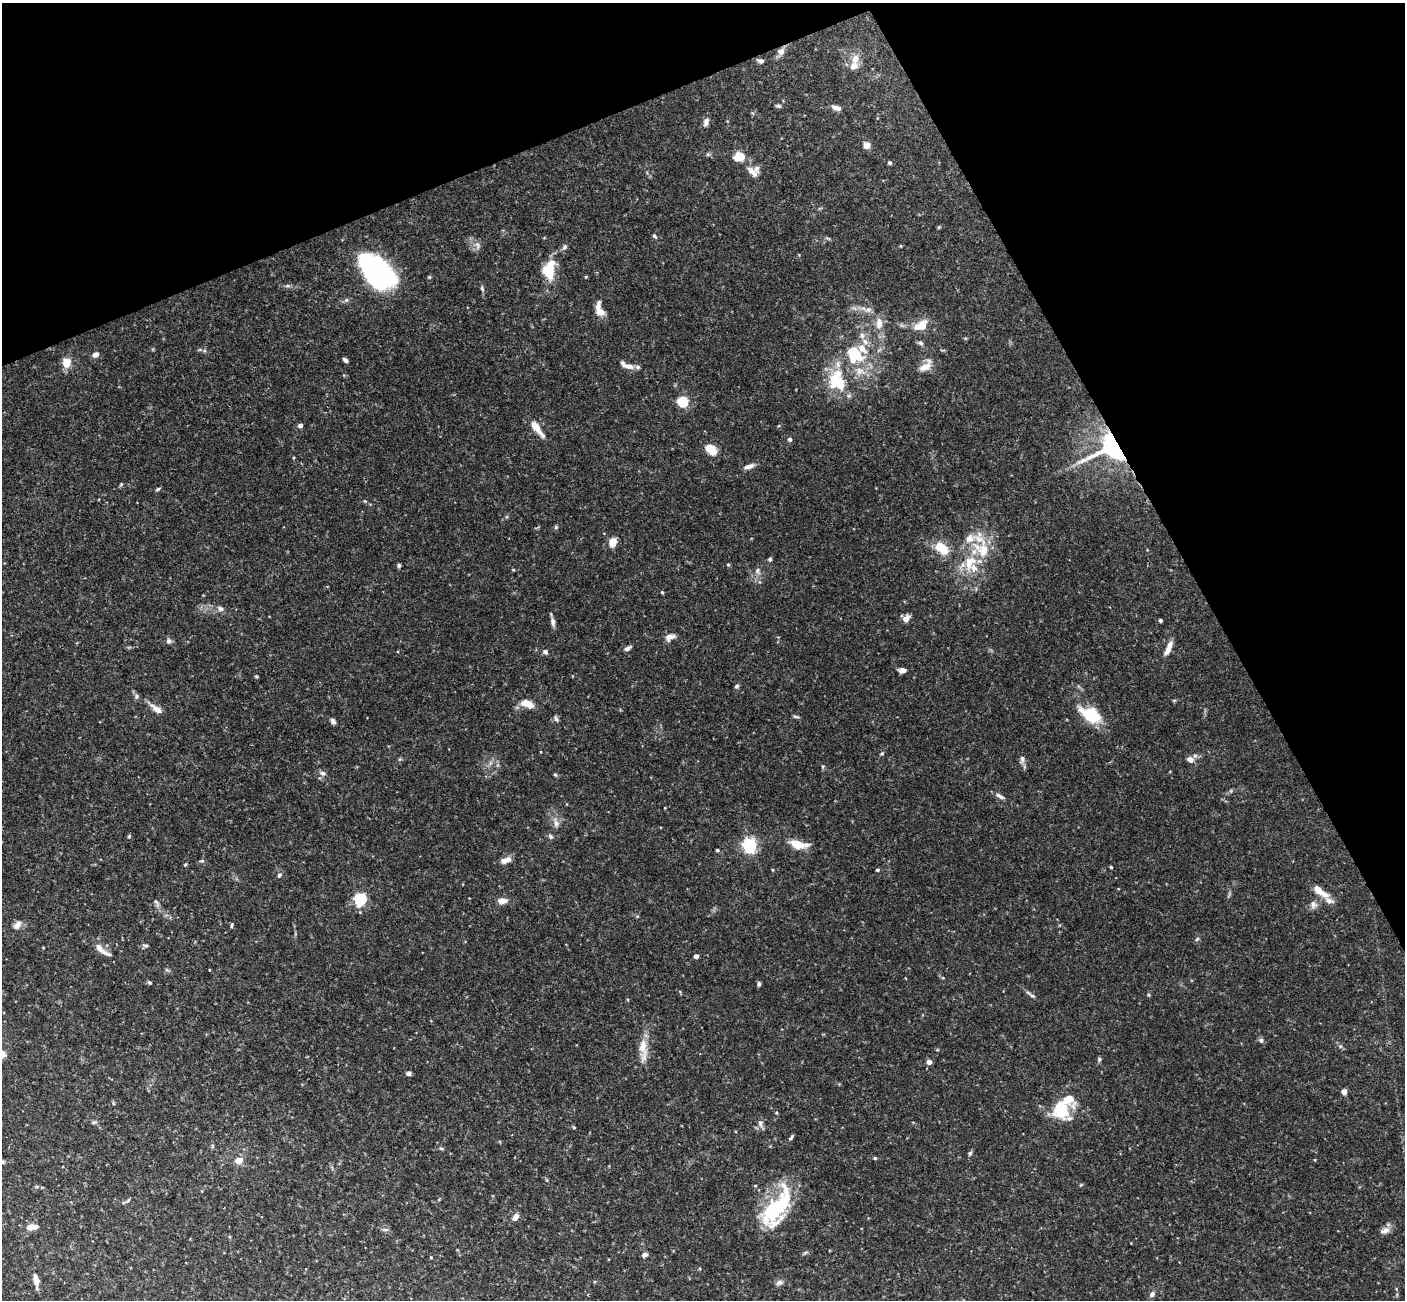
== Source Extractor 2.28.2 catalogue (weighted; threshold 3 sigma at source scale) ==
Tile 3 of 4 x 4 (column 3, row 1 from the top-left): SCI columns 2859-4261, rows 4073-5370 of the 5722 x 5686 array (HDU 1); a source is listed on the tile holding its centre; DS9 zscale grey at full resolution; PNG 1407 x 1302 px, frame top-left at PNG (2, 3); no overlay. Shown black and unused: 23% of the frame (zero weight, under 3 of 4 exposures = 6% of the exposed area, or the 3 px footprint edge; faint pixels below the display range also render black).
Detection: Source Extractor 2.28.2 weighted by HDU 2 'WHT'; one run over the whole footprint, this tile lists its part. Background 0.125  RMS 0.0031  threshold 0.0139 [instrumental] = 3 sigma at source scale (4.5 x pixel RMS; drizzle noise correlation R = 1.50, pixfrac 1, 0.05/0.05 arcsec/px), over >= 5 px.
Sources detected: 153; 16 inside a brighter listed object's ellipse — not listed separately; the other 137 listed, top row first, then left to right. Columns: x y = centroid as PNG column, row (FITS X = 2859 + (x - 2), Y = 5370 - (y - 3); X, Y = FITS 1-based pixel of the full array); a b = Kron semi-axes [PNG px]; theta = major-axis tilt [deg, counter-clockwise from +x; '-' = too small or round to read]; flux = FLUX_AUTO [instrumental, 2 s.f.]
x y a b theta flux
781 51 10 9 - 1.6
855 59 12 9 67 2.6
760 61 8 6 -14 0.93
778 106 7 5 -8 0.61
836 108 11 6 -15 1.6
706 122 12 7 67 1.3
867 145 7 7 - 2.1
708 154 6 4 18 0.46
739 157 9 7 19 7.6
889 163 5 4 - 0.57
752 172 20 7 -46 2.2
939 227 5 3 - 0.3
654 236 7 4 -50 0.56
477 245 9 7 -68 1.3
564 247 8 5 53 0.75
548 270 24 15 81 7.9
376 272 36 21 -46 63
586 277 4 4 - 0.3
287 286 7 4 1 0.56
482 289 8 4 -64 0.55
346 300 7 6 - 0.69
868 309 7 6 - 0.98
599 310 17 8 -75 3.2
879 323 17 9 -88 3
922 325 16 11 65 3.5
921 343 7 6 - 0.78
853 354 25 16 82 10
95 355 8 6 29 1.1
345 360 6 4 -42 0.72
67 362 9 8 - 4.5
630 366 11 7 -5 1.7
925 366 16 9 40 3.4
835 379 32 19 67 12
683 401 5 5 - 24
300 425 4 4 - 1.3
536 428 20 6 -53 4.3
790 440 6 5 - 0.56
1112 446 23 18 19 65
711 449 13 8 -43 4.7
749 466 14 5 14 1.5
121 484 5 4 - 0.35
158 489 7 4 27 0.44
365 501 5 4 - 0.31
556 527 5 4 - 0.45
612 542 8 6 79 4.5
942 548 17 10 -42 6.6
983 550 43 16 -80 10
770 559 5 5 - 0.46
969 562 23 16 63 8.8
399 565 6 4 76 0.49
728 565 5 4 - 0.32
513 570 4 3 - 0.29
757 570 8 5 83 0.87
662 592 4 4 - 0.3
220 608 9 6 -31 1
906 619 6 6 - 2.8
1160 620 3 3 - 0.64
553 622 12 5 -77 1.2
670 637 13 8 21 1.8
169 641 8 6 89 0.81
628 648 9 5 27 0.91
1168 648 17 6 65 2.8
545 652 7 6 - 0.74
902 670 8 5 6 1.4
256 676 6 3 -19 0.3
737 686 6 5 - 0.6
136 696 7 5 -24 0.68
527 704 14 8 -16 3.7
157 709 16 7 -36 2.4
1090 715 27 14 -29 11
796 717 9 3 -6 0.48
556 719 9 5 -59 0.69
333 721 8 5 -60 0.83
882 753 5 4 - 0.4
1022 759 10 6 76 1.1
1190 759 8 6 -28 1.9
323 773 9 6 -17 0.97
555 775 5 4 - 0.42
1000 796 13 5 -30 1.1
556 823 12 7 -72 1.6
550 836 7 6 - 0.66
798 844 17 10 -14 5.3
749 845 6 5 - 66
717 850 3 3 - 0.44
506 860 13 6 18 2.1
202 861 6 4 19 0.5
185 864 5 3 - 0.32
1111 867 4 3 - 0.29
877 870 4 4 - 0.47
279 875 7 5 47 0.61
1320 892 24 8 -36 3.7
360 899 6 5 - 38
502 901 9 6 0 2.7
156 903 14 4 -69 0.86
1313 905 10 8 -82 1.4
17 925 13 8 50 1.7
232 925 7 3 85 0.4
1197 939 7 4 45 0.47
146 946 8 4 -1 0.53
102 950 29 7 -36 2.8
696 956 4 4 - 1.6
209 970 3 2 - 0.21
149 982 5 4 - 0.45
759 984 5 4 - 0.69
1031 995 17 4 -35 0.9
1261 1040 7 5 -58 0.75
1340 1046 6 4 -18 0.46
643 1047 27 11 -87 4.8
1099 1059 6 5 - 0.59
929 1062 4 4 - 2.2
409 1073 5 4 - 1.1
1344 1092 4 4 - 3
1061 1109 24 21 56 11
94 1122 7 4 19 0.46
760 1123 11 7 -82 1.2
574 1127 4 4 - 0.32
791 1137 8 4 49 0.53
212 1146 6 4 73 0.38
441 1148 6 4 -2 0.41
970 1153 7 5 73 0.55
875 1158 5 4 - 0.36
239 1160 11 8 17 2.3
1315 1160 4 3 - 0.24
2 1162 6 4 -49 0.48
37 1186 5 3 - 0.37
128 1200 6 4 47 0.44
776 1208 46 19 54 29
515 1217 10 6 53 1.7
32 1227 13 6 8 3.2
385 1229 9 4 0 0.63
1385 1230 15 8 23 1.7
805 1253 7 4 20 0.48
644 1255 7 5 24 0.81
431 1257 4 3 - 0.24
36 1280 13 6 -79 2.9
779 1282 10 6 18 1.1
1152 1294 8 6 49 0.96
Overlapping masked pixels (flux is a lower limit): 1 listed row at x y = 1112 446
Isophote crosses this tile's border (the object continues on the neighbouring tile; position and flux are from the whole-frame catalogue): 1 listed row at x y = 2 1162